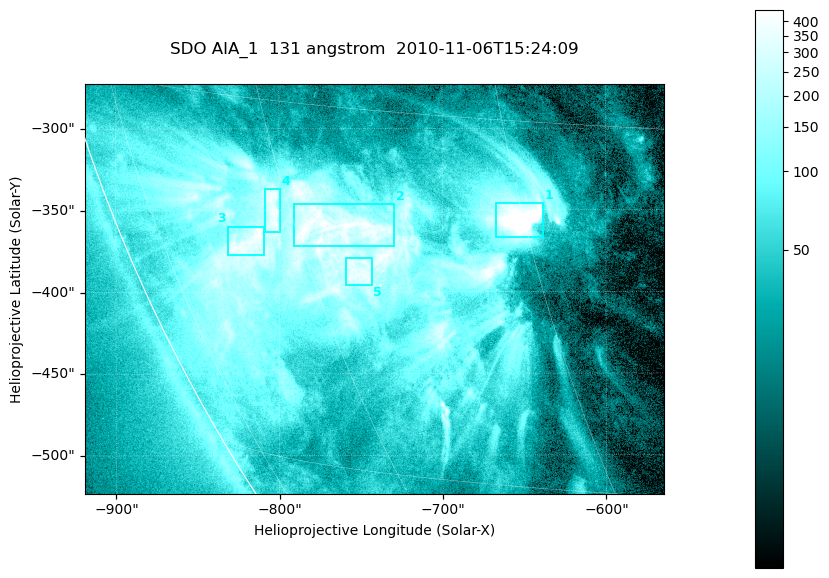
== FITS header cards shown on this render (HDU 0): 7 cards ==
TELESCOP= 'SDO     '           /
INSTRUME= 'AIA_1   '           /
WAVELNTH=                  131 /
WAVEUNIT= 'angstrom'           /
DATE-OBS= '2010-11-06T15:24:09.62' /
CTYPE1  = 'HPLN-TAN'           /
CTYPE2  = 'HPLT-TAN'           /

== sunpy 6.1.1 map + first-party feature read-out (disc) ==
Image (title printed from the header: SDO AIA_1  131 angstrom  2010-11-06T15:24:09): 590 x 417 px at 0.601 arcsec/px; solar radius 968 arcsec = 1612 px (partial field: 2.7% of the solar disc is inside the frame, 89% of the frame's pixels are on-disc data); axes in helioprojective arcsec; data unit not stated in the header (colour bar unlabelled)
Pointing: header CRPIX1/2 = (2045.07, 2040.72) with CRVAL1/2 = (0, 0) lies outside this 590 x 417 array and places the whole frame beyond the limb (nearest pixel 1.35 R_sun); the SolarSoft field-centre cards XCEN/YCEN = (-741.5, -398.2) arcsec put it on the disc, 766 arcsec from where CRPIX/CRVAL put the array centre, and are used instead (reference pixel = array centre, CRVAL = XCEN/YCEN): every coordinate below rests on XCEN/YCEN
Orientation: roll -0.139 deg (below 1 deg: not rotated)
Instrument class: DISC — disc imager (sunpy class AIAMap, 131 A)
Bright regions (active regions / flare kernels): reference = the on-disc median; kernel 5 px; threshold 5 sigma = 259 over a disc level ~52.1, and >= 1.15x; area >= 246 px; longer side >= 5 px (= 3 arcsec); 5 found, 5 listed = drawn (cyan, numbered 1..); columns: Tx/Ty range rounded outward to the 2 arcsec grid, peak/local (2 s.f.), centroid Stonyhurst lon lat
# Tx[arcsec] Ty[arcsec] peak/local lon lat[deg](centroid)
1 -668..-638 -368..-346 17 -45 -19
2 -792..-728 -372..-346 9.2 -57 -20
3 -832..-808 -378..-360 8.9 -65 -21
4 -810..-798 -364..-336 7.5 -61 -19
5 -760..-742 -396..-378 7 -56 -22
Off-limb structures (1.02-1.3 R_sun): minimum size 123 px: none found